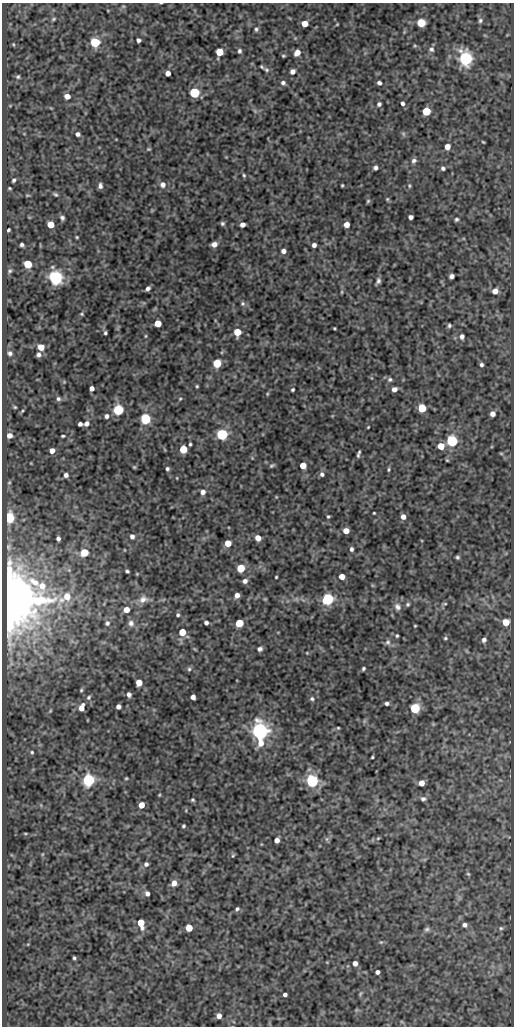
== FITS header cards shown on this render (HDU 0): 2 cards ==
NAXIS1  =                  512
NAXIS2  =                 1024

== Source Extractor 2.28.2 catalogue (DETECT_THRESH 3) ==
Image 512 x 1024 px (HDU 0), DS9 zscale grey, 1 PNG px = 1 image px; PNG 516 x 1028 px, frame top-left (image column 1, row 1024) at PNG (2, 3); no overlay
Background 85.7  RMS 0.51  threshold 1.53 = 3 sigma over >= 5 px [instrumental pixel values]
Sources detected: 219; all 219 listed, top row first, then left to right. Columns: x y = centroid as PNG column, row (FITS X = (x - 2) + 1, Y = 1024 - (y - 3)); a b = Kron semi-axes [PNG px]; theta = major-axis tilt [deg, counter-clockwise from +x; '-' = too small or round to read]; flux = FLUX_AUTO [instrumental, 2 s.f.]
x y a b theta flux
161 3 3 2 - 24
123 6 6 3 -18 36
54 19 7 4 28 59
480 20 6 6 - 76
421 23 5 5 - 1500
305 24 5 5 - 490
337 24 4 3 - 29
256 29 6 5 - 71
138 40 4 4 - 93
95 42 5 5 - 2600
13 44 5 4 - 36
415 46 5 3 - 39
431 49 7 7 - 100
239 51 5 5 - 79
219 52 6 5 - 900
297 53 6 5 - 290
283 56 5 3 - 43
466 58 7 6 - 9600
266 70 9 7 -31 110
292 71 5 5 - 170
168 73 4 4 - 260
18 77 5 4 - 55
283 83 6 5 - 93
379 83 4 4 - 91
194 93 5 5 - 2900
67 96 5 4 - 330
402 103 5 4 - 76
379 104 5 5 - 85
255 111 6 5 - 56
426 111 5 5 - 1400
78 134 5 4 - 110
403 134 7 5 -61 60
483 142 3 2 - 31
447 147 5 5 - 300
148 149 5 4 - 39
414 160 7 6 - 110
376 168 4 4 - 100
443 168 5 4 - 79
244 175 5 4 - 45
14 180 4 3 - 65
163 185 7 7 - 170
342 185 3 2 - 36
100 186 6 4 -85 100
409 186 6 4 -72 44
10 188 3 2 - 32
55 194 5 4 - 56
27 195 6 3 0 33
387 199 5 4 - 41
368 201 5 5 - 50
411 217 4 4 - 130
62 218 5 4 - 85
456 219 5 4 - 63
222 223 5 4 - 64
50 224 5 5 - 600
346 224 4 4 - 310
243 225 5 4 - 190
8 230 3 3 - 54
77 237 3 3 - 35
214 244 5 5 - 200
22 245 4 4 - 69
314 245 4 4 - 130
283 251 5 5 - 140
28 264 5 5 - 1400
10 271 6 4 23 52
451 276 5 4 - 120
55 277 6 6 - 11000
378 281 6 4 67 97
148 289 5 4 - 100
495 291 5 5 - 290
342 292 5 3 - 36
243 303 6 6 - 66
82 314 5 4 - 41
158 323 5 5 - 630
449 325 5 4 - 64
334 328 3 2 - 31
237 332 5 5 - 840
105 333 3 3 - 58
146 336 5 3 - 37
462 336 6 5 - 120
41 347 5 5 - 410
222 352 6 3 71 35
10 353 5 5 - 83
39 355 5 5 - 100
217 363 5 5 - 1400
481 365 4 4 - 82
390 379 6 5 - 70
197 386 3 3 - 41
92 388 4 4 - 180
394 389 5 4 - 190
293 390 4 3 - 53
267 394 5 4 - 35
58 399 6 5 - 72
180 399 4 4 - 37
15 407 4 3 - 36
422 408 5 5 - 1300
118 410 5 5 - 3700
493 414 5 4 - 210
107 416 5 5 - 96
145 419 5 5 - 3400
80 424 4 4 - 120
86 424 5 4 - 150
368 427 3 2 - 28
222 434 5 5 - 5700
9 435 5 5 - 160
63 436 3 3 - 44
452 441 6 5 - 4500
190 444 3 3 - 49
441 446 5 5 - 640
183 449 5 5 - 1100
52 451 4 4 - 230
501 453 6 4 -2 37
358 454 7 3 75 76
447 460 3 3 - 32
272 465 6 4 26 55
303 466 5 5 - 570
134 467 4 4 - 39
167 469 4 4 - 67
389 469 6 3 84 45
322 474 6 5 - 94
66 475 5 4 - 120
177 478 4 2 - 24
9 483 4 3 - 29
203 492 6 5 - 160
374 513 3 3 - 33
328 516 4 3 - 45
403 517 5 5 - 220
10 518 7 6 - 920
346 531 5 5 - 330
132 536 6 5 - 110
58 538 4 4 - 93
258 538 5 5 - 320
228 543 5 5 - 470
8 547 5 4 - 43
351 549 5 4 - 86
84 552 5 5 - 1000
457 557 4 4 - 57
241 568 5 5 - 1200
127 571 4 3 - 61
276 577 3 3 - 35
342 577 5 4 - 350
245 581 6 5 - 130
237 595 5 4 - 210
66 597 18 10 36 730
143 599 13 9 24 250
265 599 5 4 - 36
296 599 6 6 - 74
328 599 6 5 - 5300
10 600 13 13 - 210000
408 604 6 5 - 57
445 604 6 3 8 38
397 607 10 8 -66 170
126 610 5 5 - 320
178 615 4 4 - 56
506 622 5 5 - 650
107 623 7 6 - 99
131 623 9 8 - 160
206 623 4 4 - 100
239 623 5 5 - 1200
415 626 3 2 - 30
49 629 7 4 71 75
182 632 6 5 - 700
397 636 3 3 - 44
445 638 5 4 - 50
484 640 5 4 - 110
388 642 8 7 - 110
260 649 6 5 - 100
307 653 4 3 - 26
363 668 4 3 - 58
189 669 5 5 - 65
139 683 5 5 - 570
81 690 5 4 - 43
129 694 5 4 - 110
89 697 7 5 50 71
193 697 5 4 - 150
312 699 6 6 - 71
387 703 4 3 - 87
82 707 7 5 70 280
118 707 4 4 - 150
415 708 5 5 - 3000
50 711 5 4 - 32
433 724 5 5 - 36
338 728 3 3 - 32
260 731 8 6 -85 21000
32 752 5 4 - 49
372 757 3 2 - 38
126 778 3 3 - 35
88 780 6 5 - 7000
312 781 6 5 - 7600
421 783 5 5 - 290
159 795 4 3 - 31
423 799 8 6 -11 100
193 800 5 4 - 47
141 805 5 4 - 380
186 810 5 3 - 30
183 826 3 3 - 52
25 833 5 3 - 30
378 838 6 4 44 40
327 839 6 6 - 70
277 840 4 4 - 200
43 854 5 3 - 34
233 856 6 4 68 41
146 864 5 5 - 98
468 874 5 4 - 40
174 883 5 5 - 280
147 894 5 4 - 120
237 909 5 4 - 66
141 923 7 5 -76 830
465 925 5 5 - 110
189 928 5 5 - 840
501 928 6 5 - 59
427 929 7 6 - 79
381 942 5 4 - 38
28 944 5 3 - 25
74 958 3 3 - 53
355 963 5 4 - 170
377 972 4 4 - 110
285 994 4 3 - 100
360 994 7 4 60 46
219 1016 5 5 - 210
At the frame edge (FLAGS 8, measured only in part): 1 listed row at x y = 161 3